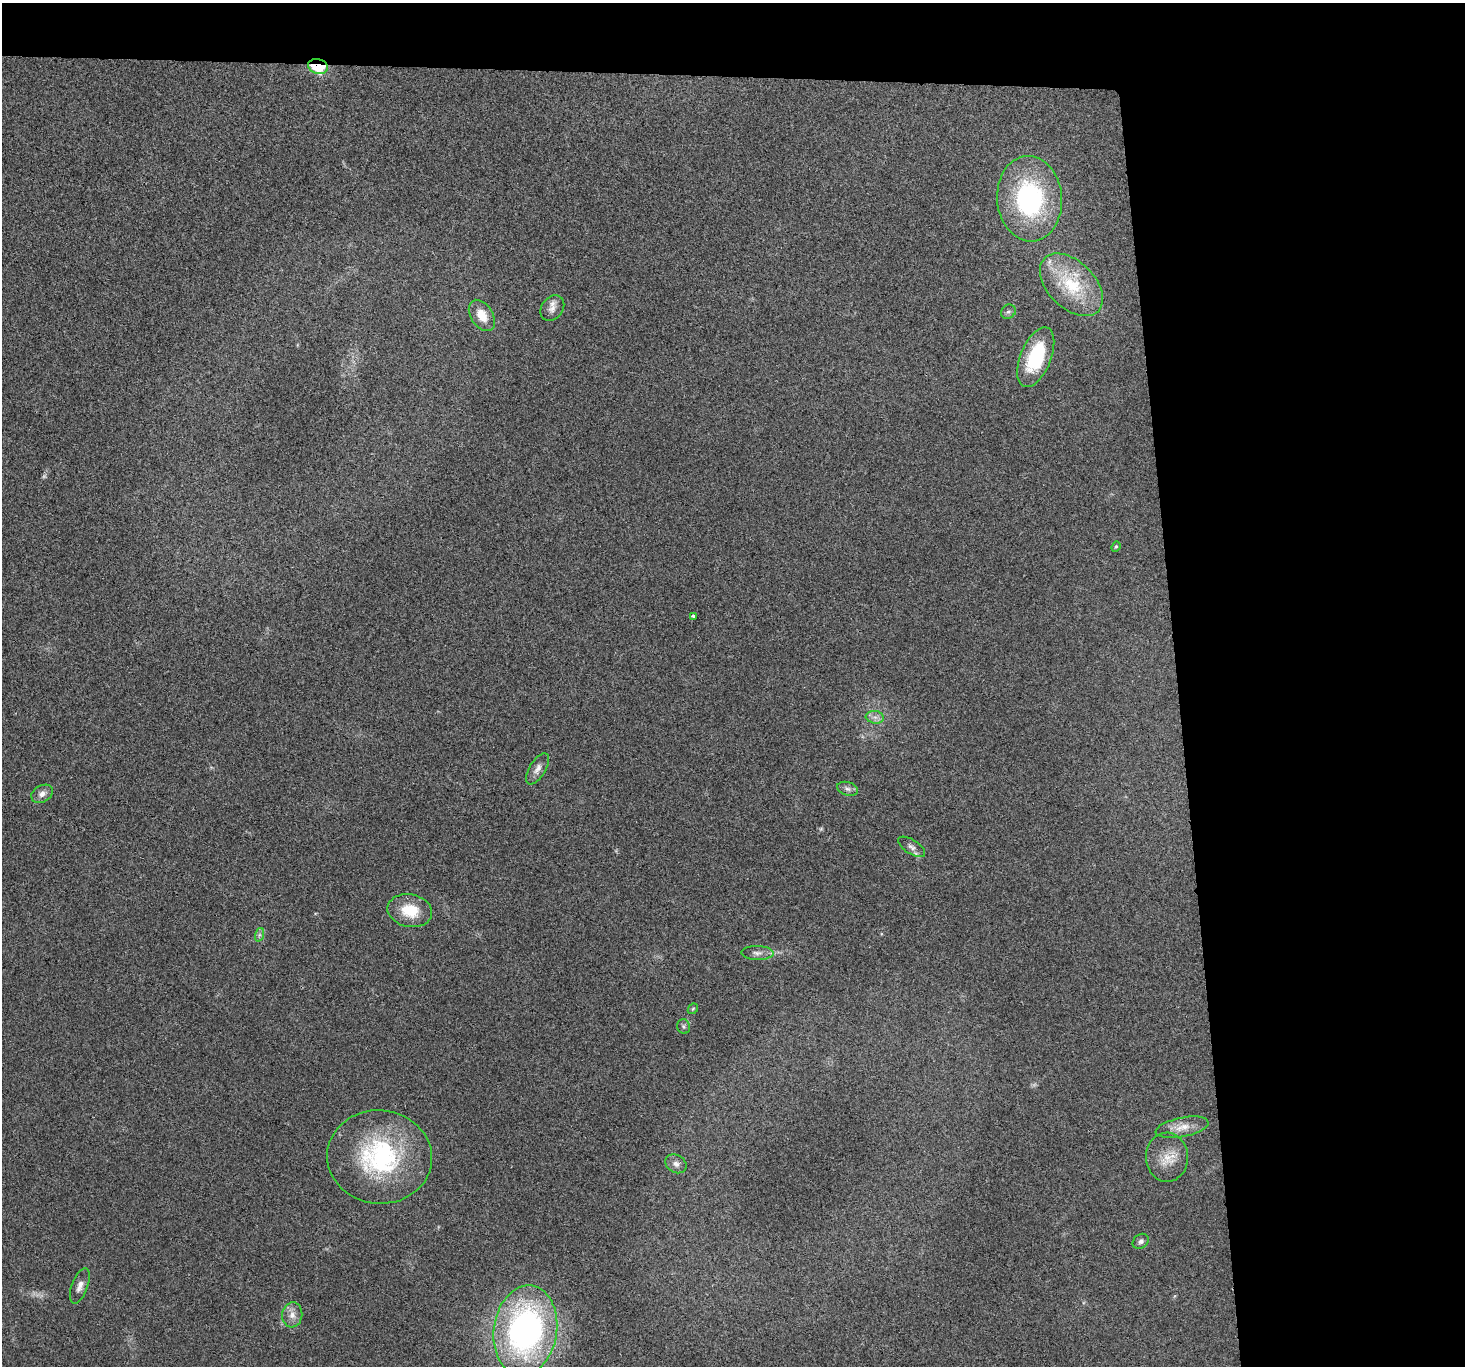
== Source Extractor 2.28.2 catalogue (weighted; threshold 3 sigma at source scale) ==
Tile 3 of 3 x 3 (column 3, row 1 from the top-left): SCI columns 2928-4390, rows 2856-4219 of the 4392 x 4370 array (HDU 1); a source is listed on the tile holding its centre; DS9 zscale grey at full resolution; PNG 1467 x 1368 px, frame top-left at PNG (2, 3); each listed source drawn as its Kron ellipse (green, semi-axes under 4 px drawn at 4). Shown black and unused: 24% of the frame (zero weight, under 3 of 4 exposures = <1% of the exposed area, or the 3 px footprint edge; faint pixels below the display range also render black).
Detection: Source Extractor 2.28.2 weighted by HDU 2 'WHT'; one run over the whole footprint, this tile lists its part. Background 0.0321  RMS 0.0062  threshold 0.0281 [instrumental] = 3 sigma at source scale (4.5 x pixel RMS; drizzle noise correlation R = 1.50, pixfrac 1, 0.05/0.05 arcsec/px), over >= 5 px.
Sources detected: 30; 3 too faint to see at this stretch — neither listed nor drawn; the other 27 listed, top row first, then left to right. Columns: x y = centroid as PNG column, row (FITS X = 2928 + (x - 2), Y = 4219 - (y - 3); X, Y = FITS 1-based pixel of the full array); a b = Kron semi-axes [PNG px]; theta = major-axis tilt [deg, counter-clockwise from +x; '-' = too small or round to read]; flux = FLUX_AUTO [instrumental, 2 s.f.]
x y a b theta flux
318 66 10 7 -15 30
1030 199 43 32 -86 84
1071 285 38 23 -45 32
552 308 14 10 52 4.4
1008 312 8 6 38 1.6
482 315 17 11 -57 10
1036 357 31 15 68 37
1116 547 5 4 - 0.8
693 616 4 3 - 1.3
875 717 9 6 -7 2.9
537 769 17 8 58 4.1
847 789 11 6 -16 2.3
42 794 11 8 28 3.6
912 847 15 7 -33 3.1
410 911 22 16 -11 18
259 935 7 4 71 1.5
758 953 16 7 -1 3.3
693 1009 6 4 45 0.8
684 1026 7 6 - 1.5
1182 1127 27 9 11 8.1
380 1157 52 46 -5 90
1167 1157 24 21 -88 12
676 1164 11 8 -32 3.1
1141 1241 9 6 37 1.9
80 1286 19 8 69 4.4
292 1315 12 10 83 4.8
525 1330 45 31 81 190
Overlapping masked pixels (flux is a lower limit): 1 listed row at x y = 318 66